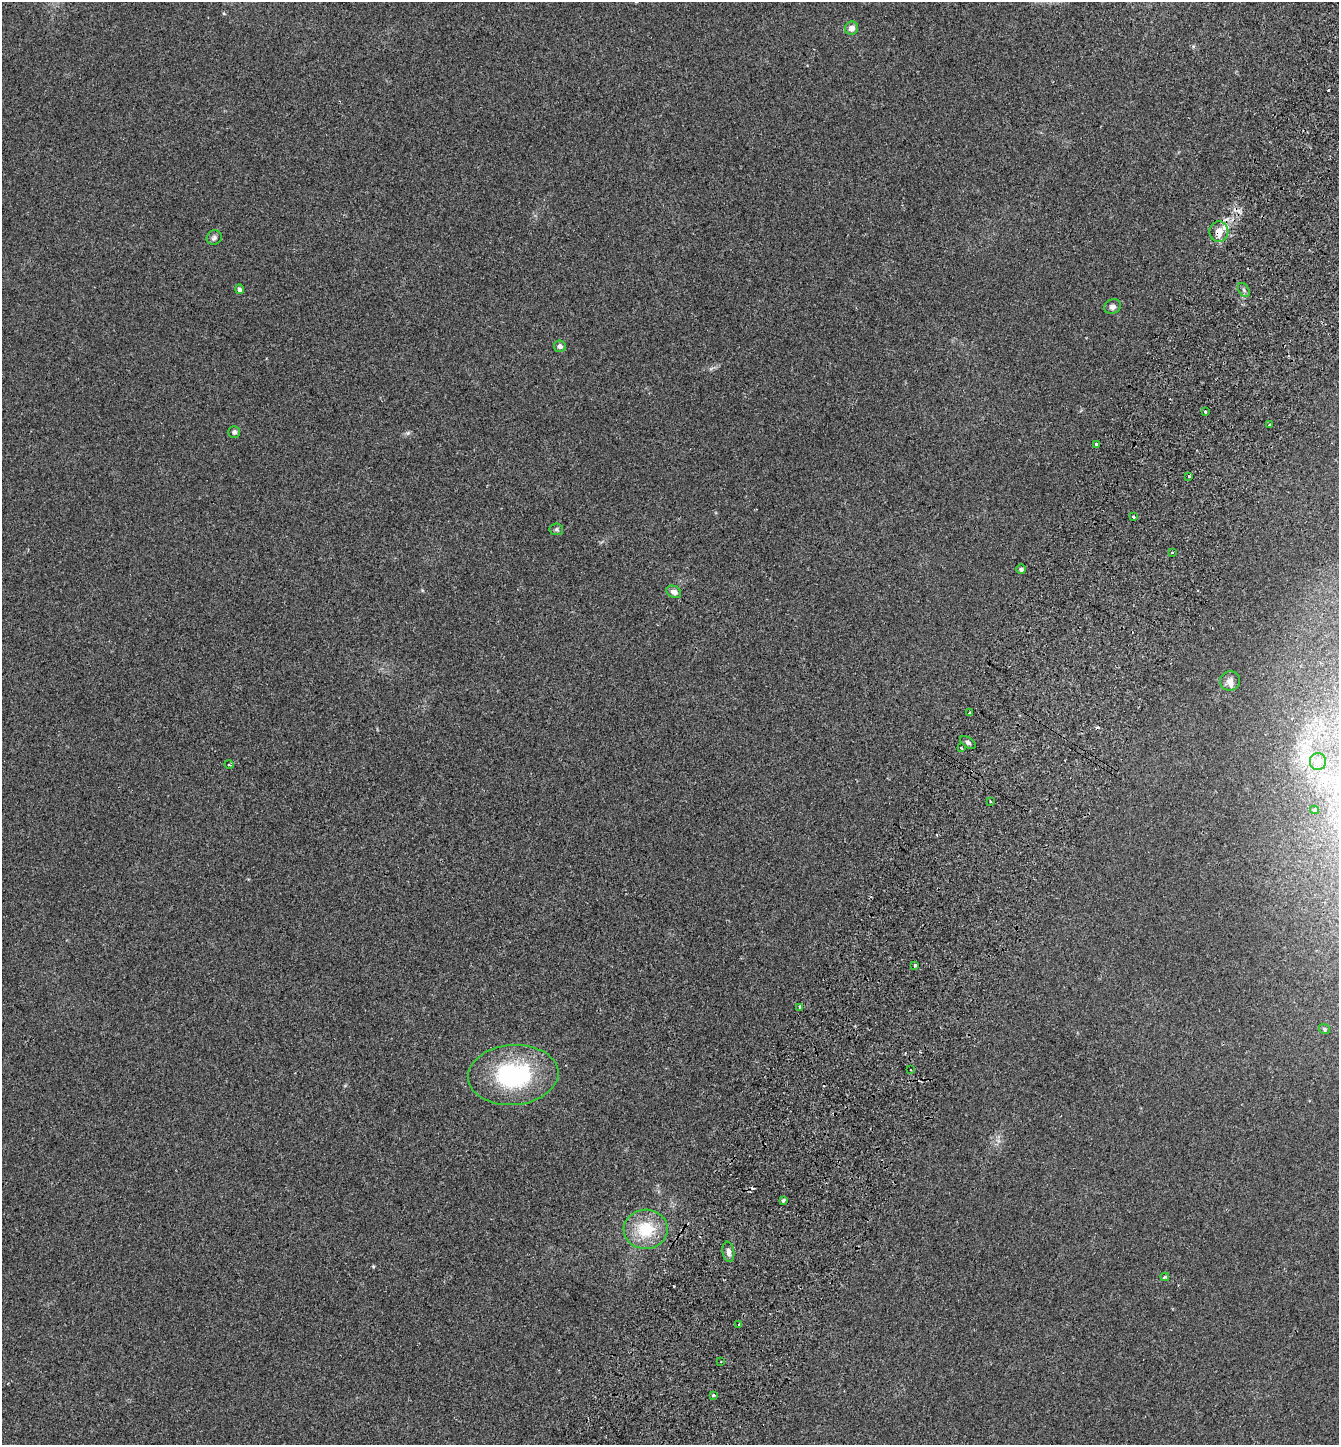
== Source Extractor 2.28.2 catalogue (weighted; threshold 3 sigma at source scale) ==
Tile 10 of 4 x 4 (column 2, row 3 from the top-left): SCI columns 1539-2875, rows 1479-2921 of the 5887 x 5839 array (HDU 1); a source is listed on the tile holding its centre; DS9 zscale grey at full resolution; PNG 1341 x 1447 px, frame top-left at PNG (2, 2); each listed source drawn as its Kron ellipse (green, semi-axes under 4 px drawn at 4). Shown black and unused: <1% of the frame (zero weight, under 2 of 3 exposures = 3% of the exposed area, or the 3 px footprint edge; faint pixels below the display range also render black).
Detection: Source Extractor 2.28.2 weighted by HDU 2 'WHT'; one run over the whole footprint, this tile lists its part. Background 0.0585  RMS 0.0077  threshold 0.0346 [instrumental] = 3 sigma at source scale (4.5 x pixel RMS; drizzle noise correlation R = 1.50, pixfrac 1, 0.05/0.05 arcsec/px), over >= 5 px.
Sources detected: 42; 5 cosmic-ray / hot-pixel residue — neither listed nor drawn; the other 37 listed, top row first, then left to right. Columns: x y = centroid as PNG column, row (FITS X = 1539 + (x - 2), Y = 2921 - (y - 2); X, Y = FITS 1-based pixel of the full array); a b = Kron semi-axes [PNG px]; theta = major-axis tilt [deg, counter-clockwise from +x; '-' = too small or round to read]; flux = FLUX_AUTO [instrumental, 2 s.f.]
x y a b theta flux
851 28 6 6 - 4.7
1219 232 10 9 - 8.2
214 238 8 7 - 2
239 289 5 4 - 2.2
1244 290 7 5 -59 1.7
1112 307 8 7 - 2.8
560 346 6 5 - 2.7
1205 411 3 3 - 2.7
1270 425 3 2 - 1.4
234 432 6 6 - 2.1
1096 444 3 3 - 1
1189 476 3 3 - 1.2
1133 516 3 3 - 2.4
556 529 7 6 - 1.5
1172 553 3 3 - 4.6
1021 569 4 4 - 2.3
674 592 8 5 -27 4
1230 681 10 9 - 4.2
969 713 4 3 - 2
968 742 9 5 -33 2
961 748 3 3 - 1.7
1318 762 8 8 - 4.5
229 765 4 3 - 0.78
990 801 2 2 - 0.59
1315 810 4 3 - 1.1
915 965 3 3 - 2.1
800 1007 3 3 - 1.9
1324 1029 6 4 -37 1.3
911 1070 2 2 - 0.68
513 1075 45 30 4 88
783 1200 4 3 - 3.1
646 1229 22 19 2 28
728 1252 10 6 -82 3.6
1165 1277 4 3 - 1.1
739 1324 3 3 - 2.5
721 1361 2 2 - 0.57
713 1395 3 3 - 0.99
Overlapping masked pixels (flux is a lower limit): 1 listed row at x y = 1219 232